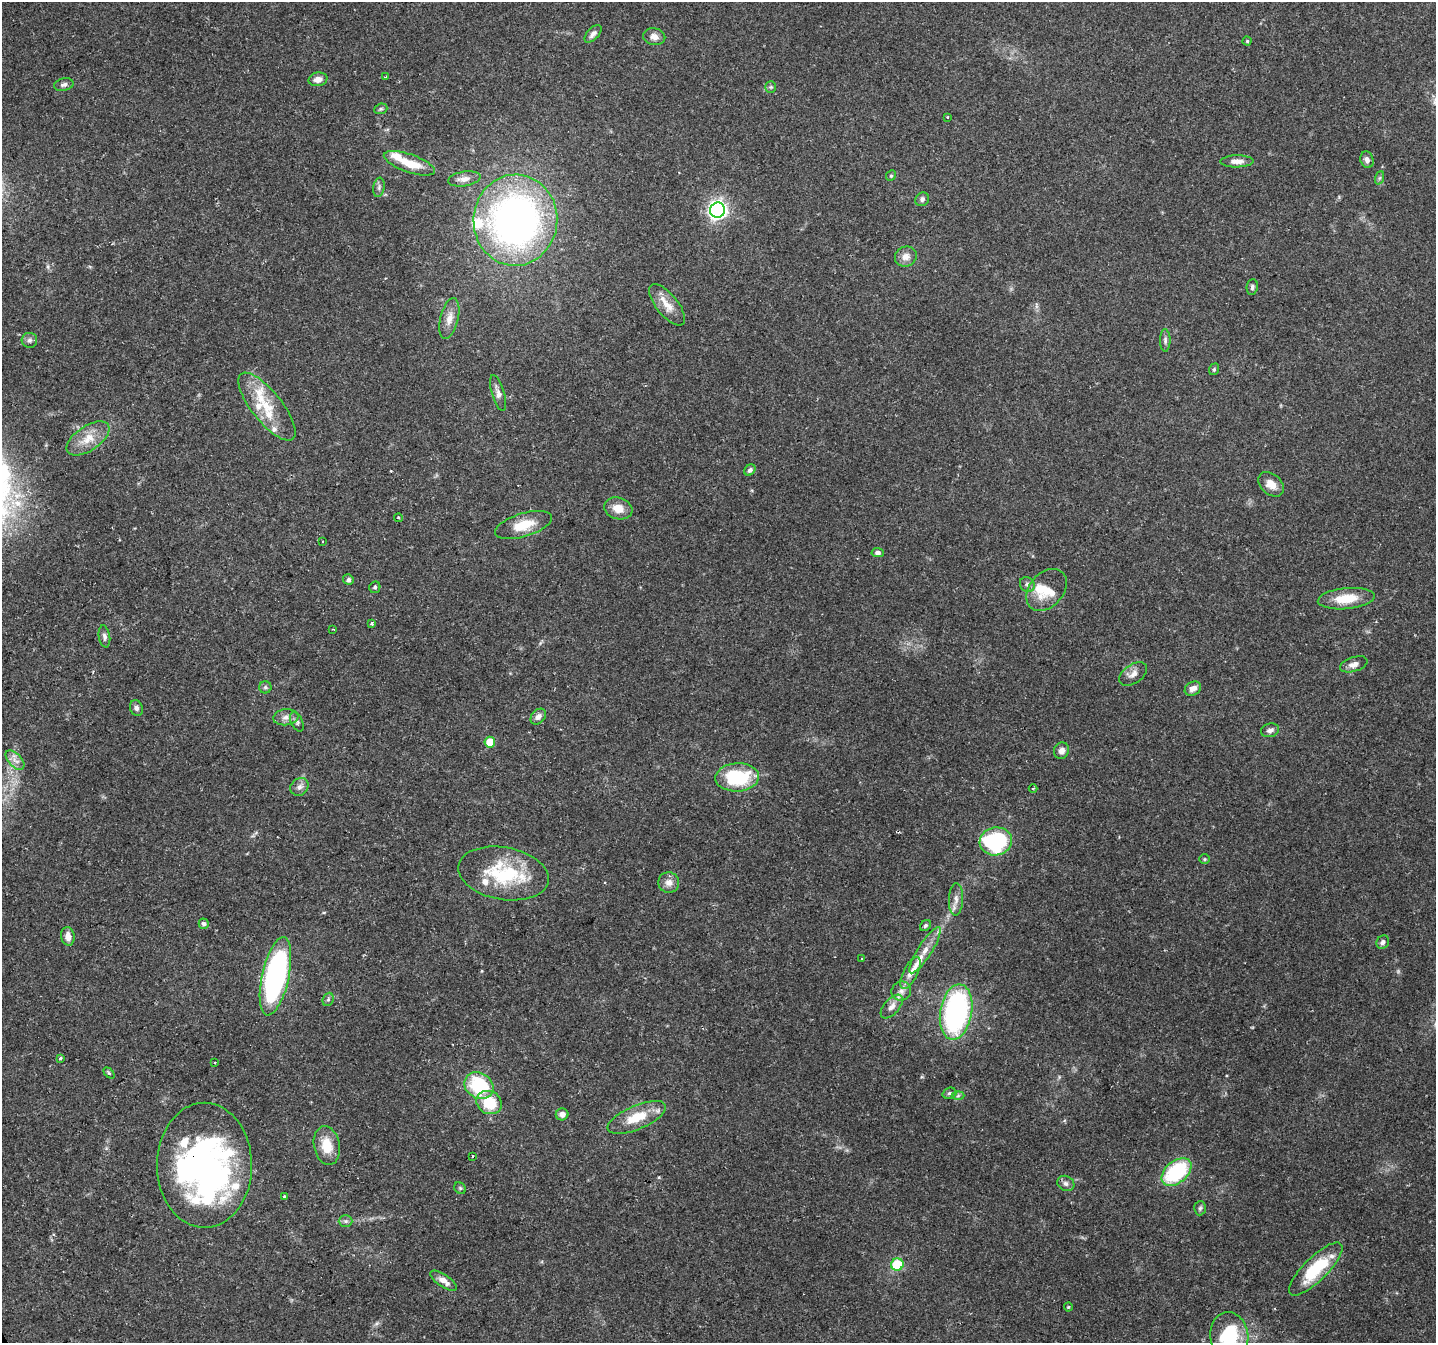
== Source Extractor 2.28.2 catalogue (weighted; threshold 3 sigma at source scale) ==
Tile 7 of 4 x 4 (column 3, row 2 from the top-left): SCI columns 2871-4304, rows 2839-4179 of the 5738 x 5615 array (HDU 1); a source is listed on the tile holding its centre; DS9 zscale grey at full resolution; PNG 1438 x 1345 px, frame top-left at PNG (2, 2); each listed source drawn as its Kron ellipse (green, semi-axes under 4 px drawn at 4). Shown black and unused: <1% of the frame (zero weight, under 2 of 3 exposures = <1% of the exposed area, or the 3 px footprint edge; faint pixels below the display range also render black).
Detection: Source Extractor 2.28.2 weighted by HDU 2 'WHT'; one run over the whole footprint, this tile lists its part. Background 0.0816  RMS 0.005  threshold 0.0225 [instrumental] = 3 sigma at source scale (4.5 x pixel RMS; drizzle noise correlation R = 1.50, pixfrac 1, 0.0396/0.0396 arcsec/px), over >= 5 px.
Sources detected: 115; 2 inside a brighter object's white glare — neither listed nor drawn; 14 inside a brighter listed object's ellipse — not listed separately; the other 99 listed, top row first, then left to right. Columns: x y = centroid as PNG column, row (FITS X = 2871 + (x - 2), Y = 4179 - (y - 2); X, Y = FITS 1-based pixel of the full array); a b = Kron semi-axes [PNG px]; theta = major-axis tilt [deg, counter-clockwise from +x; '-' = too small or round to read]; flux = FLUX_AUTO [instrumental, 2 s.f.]
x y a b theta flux
593 34 10 5 47 2
654 37 11 8 -11 3.3
1247 41 4 4 - 0.59
386 77 3 2 - 0.52
318 79 9 6 12 3.3
64 85 10 6 12 1.5
771 87 5 5 - 0.82
381 109 7 5 20 0.83
947 117 3 3 - 0.5
1367 160 8 6 -74 2
1237 161 16 6 1 3.7
409 163 27 9 -19 11
891 176 5 4 - 0.74
1379 178 7 4 70 0.94
464 179 16 7 9 3.6
379 187 10 5 81 1.4
922 199 7 6 - 1.4
717 210 7 7 - 190
515 220 46 42 86 220
906 257 11 9 25 3.9
1252 287 8 5 83 1.2
667 305 25 10 -51 7
449 318 21 9 76 5
29 340 8 7 - 1.5
1165 340 11 5 -89 1.5
1214 369 6 4 70 0.76
498 393 18 6 -73 2.8
267 407 42 15 -52 18
88 438 24 12 34 8.9
750 470 6 5 - 1.5
1271 484 14 10 -41 5
618 508 14 10 -17 6.6
398 518 4 3 - 0.91
524 525 29 11 17 12
322 542 3 3 - 1
878 553 6 4 -4 1.5
348 580 5 5 - 1.2
1027 584 8 7 - 1.6
375 587 6 5 - 0.93
1047 590 24 17 48 12
1346 599 28 10 5 13
372 623 4 3 - 0.91
333 629 3 2 - 0.41
104 636 11 5 -81 1.6
1354 664 14 7 17 2.9
1133 674 16 9 34 3.5
265 687 6 6 - 1
1193 689 9 6 31 3.1
136 708 8 6 -67 1.5
286 717 13 8 7 3.1
538 717 9 6 48 2.4
297 722 10 5 -66 1.4
1270 730 9 6 16 2.2
490 742 5 5 - 11
1061 751 8 7 - 2.7
15 760 12 6 -47 2.9
737 777 22 14 3 34
299 787 10 8 41 2.4
1033 788 4 3 - 0.55
996 841 16 14 9 56
1205 859 5 4 - 0.63
503 873 46 26 -10 37
669 883 10 10 - 3.6
956 899 16 7 88 3.3
204 924 5 5 - 1.5
925 925 6 5 - 0.95
68 936 9 6 -81 3.9
1383 942 7 6 - 1.5
925 950 27 7 58 6.2
862 959 3 2 - 0.48
911 973 17 7 63 4.6
275 976 40 13 78 120
901 991 10 9 - 2.9
328 999 7 5 68 0.97
892 1007 14 7 49 3.4
956 1012 28 16 80 100
60 1058 3 3 - 2.2
215 1062 3 3 - 0.51
109 1073 6 4 -45 0.74
479 1086 15 12 -33 34
949 1093 7 5 20 1
958 1096 6 4 2 0.92
489 1103 13 11 -28 16
562 1114 6 6 - 2.4
637 1117 31 12 23 14
327 1146 20 13 -80 10
472 1156 3 2 - 0.63
204 1165 62 47 -90 170
1176 1172 17 10 39 42
1066 1183 9 7 -29 1.7
460 1188 6 5 - 0.84
284 1196 3 3 - 0.93
1200 1208 7 6 - 0.99
346 1221 7 6 - 1.3
897 1265 6 6 - 19
1316 1269 35 12 45 26
444 1281 15 6 -34 3.9
1068 1307 4 4 - 0.51
1229 1336 24 19 -82 29
Overlapping masked pixels (flux is a lower limit): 1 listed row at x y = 204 1165
Isophote crosses this tile's border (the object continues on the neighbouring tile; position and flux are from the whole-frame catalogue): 1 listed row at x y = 1229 1336